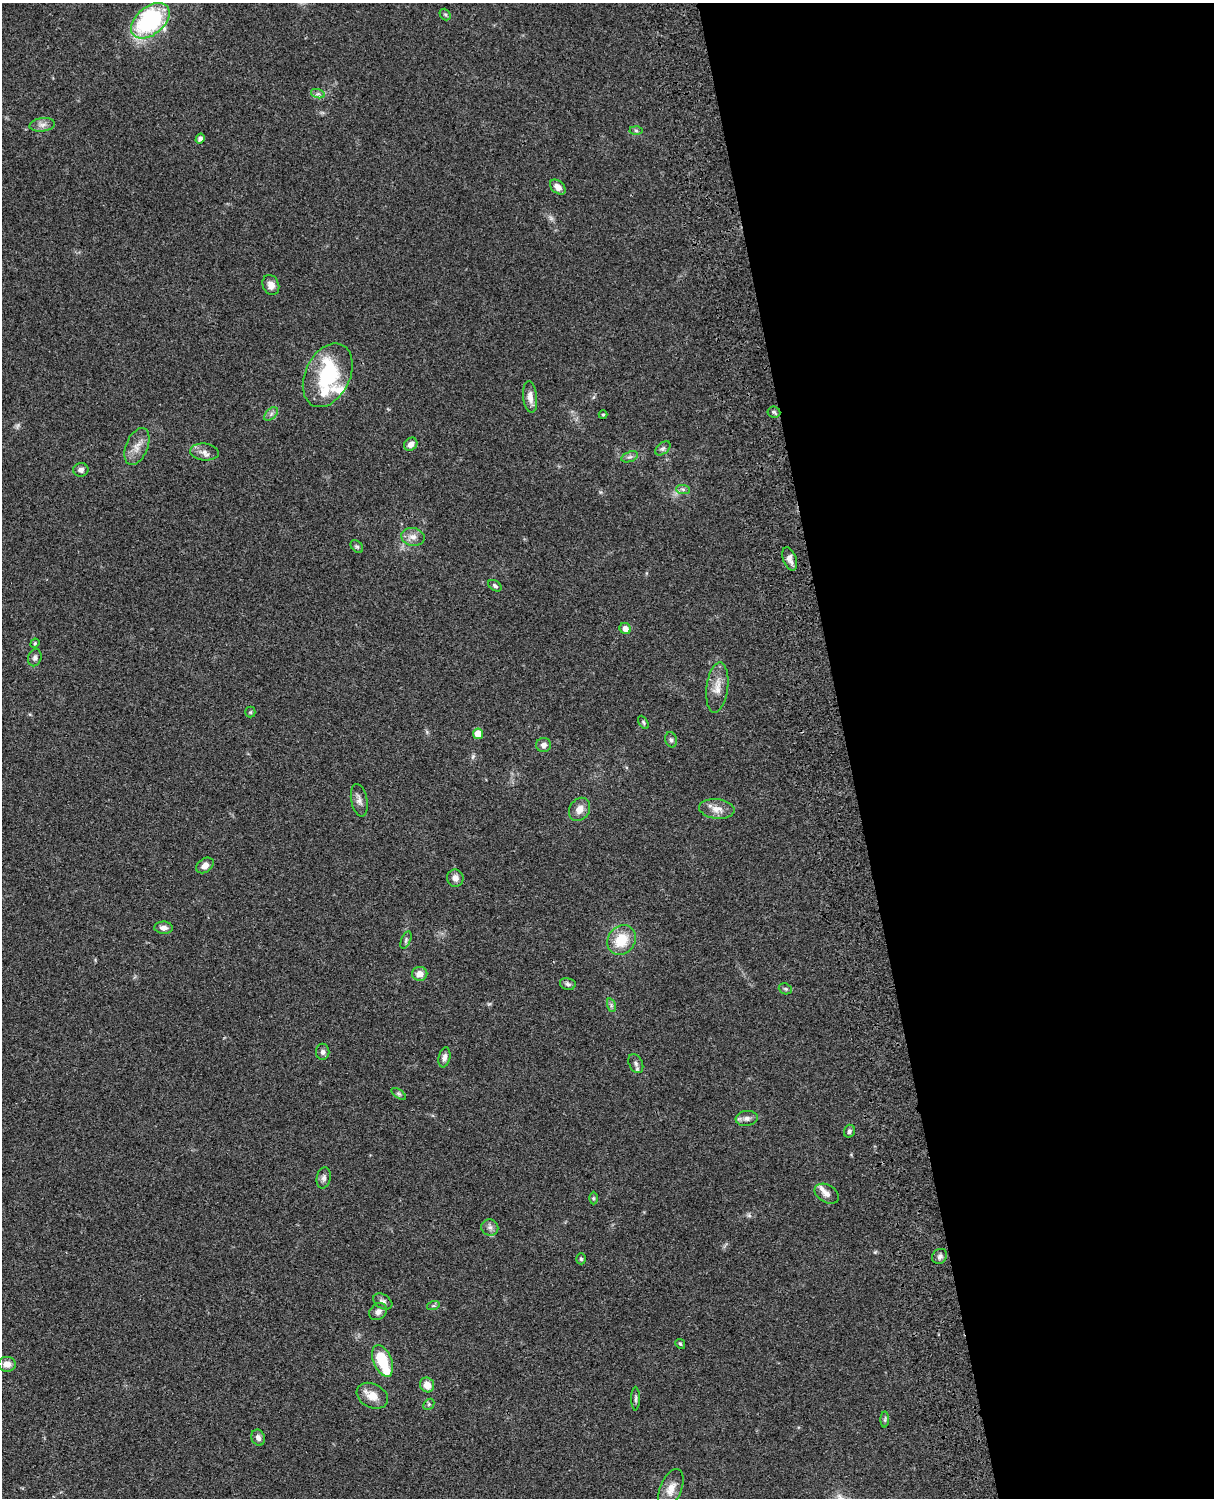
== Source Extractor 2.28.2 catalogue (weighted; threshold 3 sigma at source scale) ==
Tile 8 of 4 x 3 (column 4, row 2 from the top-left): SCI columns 3757-4968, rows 1772-3267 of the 5087 x 4926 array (HDU 1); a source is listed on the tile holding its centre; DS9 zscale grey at full resolution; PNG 1216 x 1500 px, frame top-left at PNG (2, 3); each listed source drawn as its Kron ellipse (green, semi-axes under 4 px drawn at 4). Shown black and unused: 30% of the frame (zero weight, under 3 of 4 exposures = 6% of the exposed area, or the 3 px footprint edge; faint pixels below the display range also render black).
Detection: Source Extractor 2.28.2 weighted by HDU 2 'WHT'; one run over the whole footprint, this tile lists its part. Background 0.0811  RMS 0.0059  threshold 0.0265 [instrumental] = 3 sigma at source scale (4.5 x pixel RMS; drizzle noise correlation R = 1.50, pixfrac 1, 0.05/0.05 arcsec/px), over >= 5 px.
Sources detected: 77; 2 too faint to see at this stretch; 1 inside a brighter object's white glare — neither listed nor drawn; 4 inside a brighter listed object's ellipse — not listed separately; the other 70 listed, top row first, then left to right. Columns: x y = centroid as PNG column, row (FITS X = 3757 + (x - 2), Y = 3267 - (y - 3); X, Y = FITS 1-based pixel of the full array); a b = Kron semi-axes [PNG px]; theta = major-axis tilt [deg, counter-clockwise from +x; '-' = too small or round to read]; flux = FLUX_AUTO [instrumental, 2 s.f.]
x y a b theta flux
445 15 6 5 - 0.96
150 21 22 14 40 78
318 94 7 4 -17 1.4
42 125 13 7 6 3
636 131 6 4 -2 0.98
200 138 5 4 - 1.6
558 187 9 6 -42 3.6
271 285 10 8 -67 4
328 375 33 22 64 39
530 397 16 7 -84 4.6
774 412 6 5 - 1.2
271 414 8 5 46 1.6
603 415 4 4 - 0.65
411 444 7 6 - 3.4
137 446 19 11 67 6.2
663 448 9 5 40 1.5
204 452 14 8 -6 3.5
630 457 8 5 18 1.5
81 470 7 7 - 2.1
683 489 7 4 -1 1.4
413 537 12 9 -9 4.2
357 546 7 5 -46 1.1
790 559 12 6 -69 3.4
495 586 7 5 -33 1.2
625 629 6 5 - 3.3
35 643 5 3 - 0.57
35 658 9 6 73 1.9
717 687 25 10 83 7.3
250 712 5 5 - 0.71
643 722 7 4 -60 0.95
478 734 5 5 - 7.9
671 740 8 5 -73 1.4
544 745 7 7 - 2.2
359 800 16 8 -79 3.1
580 809 12 10 56 4.6
717 809 17 10 -6 5.7
205 865 9 6 36 3.2
455 878 8 8 - 3.5
164 928 9 6 -2 2.6
406 940 9 4 66 1.2
622 940 16 13 54 16
420 974 7 7 - 4.4
568 984 8 6 -12 1.6
785 989 7 5 -20 1
611 1005 7 4 -73 1.1
323 1052 8 6 88 1.9
444 1057 10 5 78 2.3
636 1064 10 6 -63 1.8
399 1094 8 4 -35 1.1
747 1118 11 7 7 2.8
849 1131 6 5 - 1.5
324 1178 10 7 78 2.2
827 1194 13 8 -31 3.6
593 1198 6 4 90 0.83
490 1227 8 8 - 2.3
940 1256 8 7 - 1.8
581 1259 5 4 - 0.86
383 1301 10 7 -32 2.2
433 1306 6 4 18 0.99
378 1312 9 7 40 3
680 1344 5 4 - 0.76
382 1361 17 9 -68 23
7 1364 8 7 - 3.9
427 1385 7 7 - 6.7
372 1396 16 12 -27 7.2
636 1399 12 3 90 1.2
429 1404 6 4 46 1.1
885 1420 8 4 90 1
258 1438 8 6 -69 2.4
671 1489 21 10 68 6.6